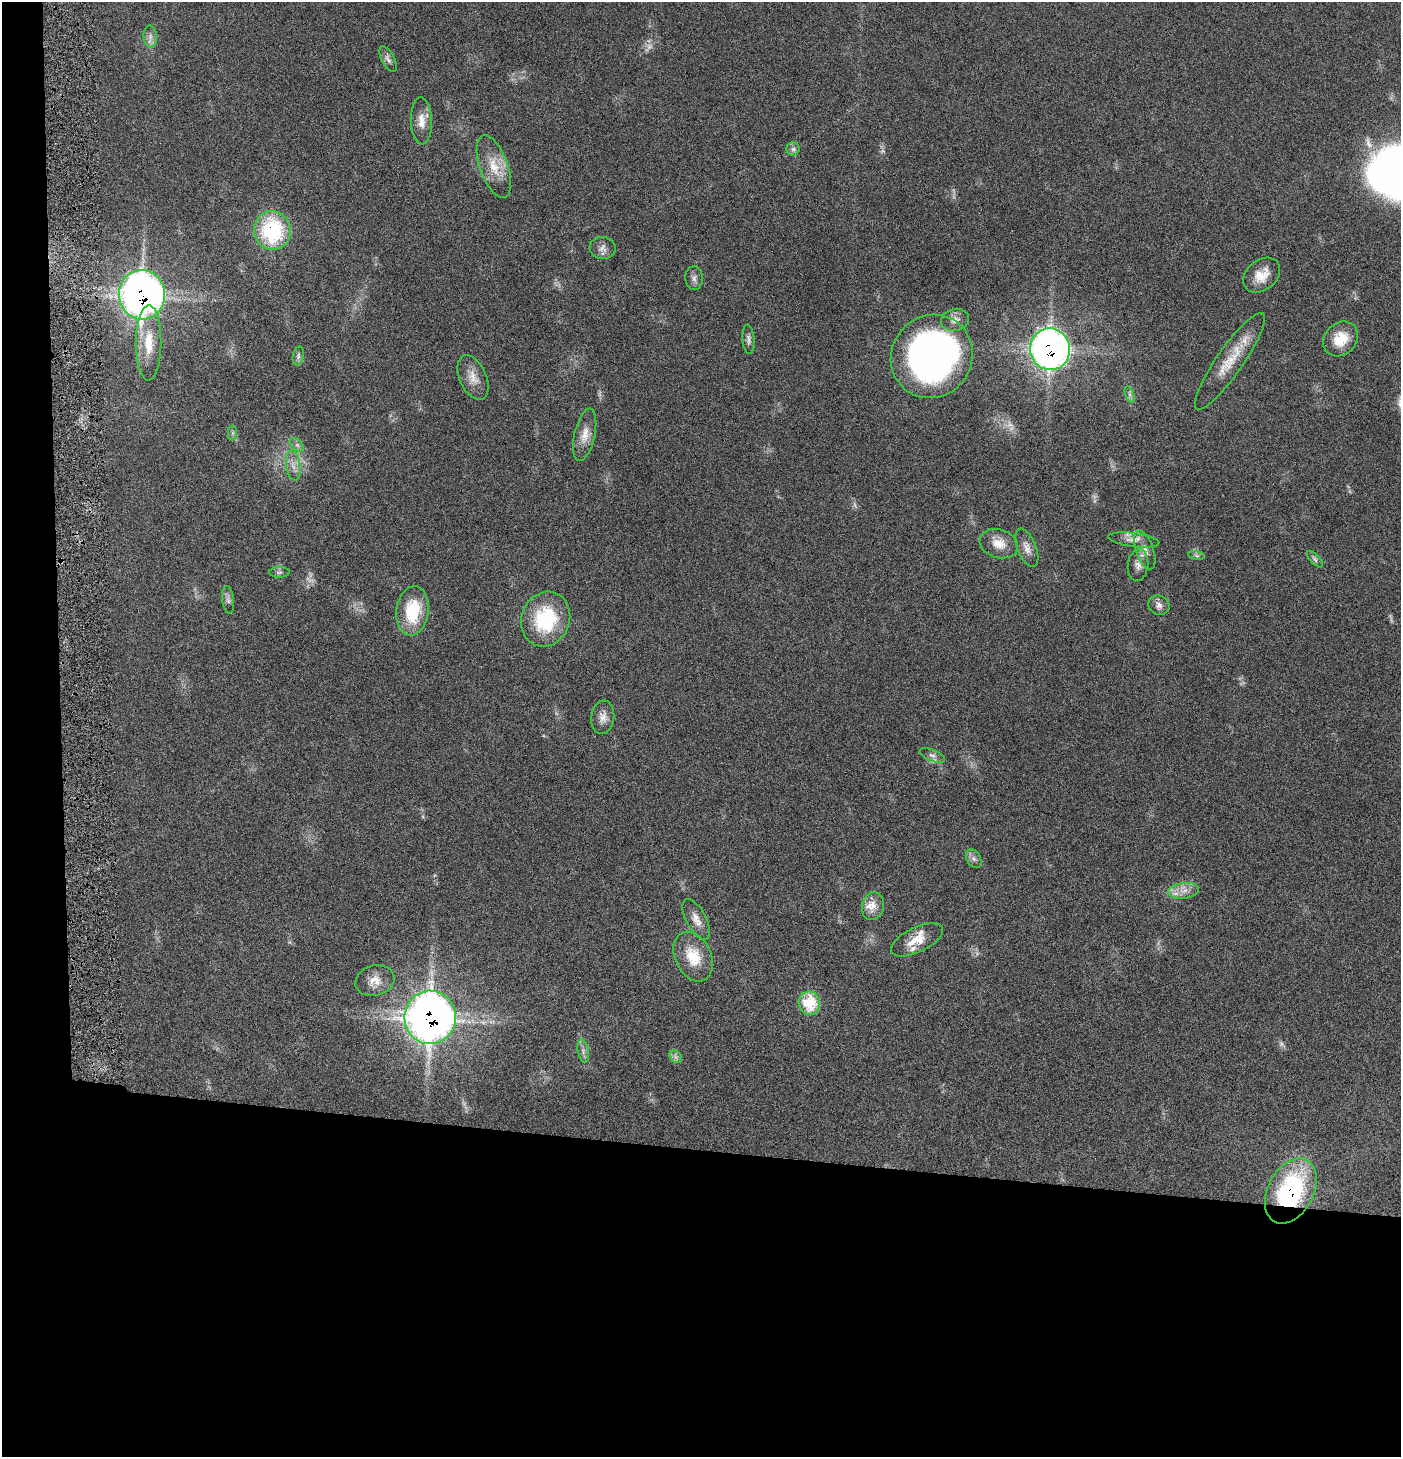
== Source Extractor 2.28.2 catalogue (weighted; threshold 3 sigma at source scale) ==
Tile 7 of 3 x 3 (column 1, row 3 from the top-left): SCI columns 148-1546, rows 3-1457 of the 4445 x 4372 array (HDU 1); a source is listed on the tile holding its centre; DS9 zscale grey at full resolution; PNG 1403 x 1459 px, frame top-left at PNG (2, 2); each listed source drawn as its Kron ellipse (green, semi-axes under 4 px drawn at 4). Shown black and unused: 24% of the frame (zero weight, under 4 of 8 exposures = <1% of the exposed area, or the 3 px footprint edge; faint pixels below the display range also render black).
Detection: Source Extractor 2.28.2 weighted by HDU 2 'WHT'; one run over the whole footprint, this tile lists its part. Background 0.0669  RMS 0.0041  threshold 0.017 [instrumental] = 3 sigma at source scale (4.09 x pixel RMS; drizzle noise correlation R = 1.36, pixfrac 0.8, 0.05/0.05 arcsec/px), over >= 5 px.
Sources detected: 59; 6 too faint to see at this stretch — neither listed nor drawn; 3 inside a brighter listed object's ellipse — not listed separately; the other 50 listed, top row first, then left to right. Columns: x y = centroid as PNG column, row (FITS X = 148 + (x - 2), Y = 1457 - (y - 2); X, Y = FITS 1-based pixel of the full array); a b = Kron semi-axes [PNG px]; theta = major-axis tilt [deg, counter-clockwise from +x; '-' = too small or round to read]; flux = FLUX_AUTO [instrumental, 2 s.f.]
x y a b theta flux
150 36 11 6 -86 1.9
388 59 14 6 -63 1.7
421 121 23 10 -88 4.8
793 149 6 6 - 1.1
494 167 33 14 -70 8.9
272 231 19 18 - 37
602 248 13 11 -8 2.4
1262 275 20 15 40 6.4
694 278 12 8 -87 1.7
142 295 25 23 -85 210
955 320 14 11 14 2.9
748 339 14 6 -85 1.5
1341 339 19 16 44 9.1
149 343 38 12 89 11
1050 349 21 20 - 200
298 356 9 5 78 1.1
932 356 42 40 55 170
1230 361 58 13 55 12
473 377 24 13 -66 5.2
1130 395 9 4 -71 1
233 433 7 4 89 0.84
585 435 27 10 77 4.9
297 445 8 5 -45 1.1
293 465 15 7 -82 2.9
1134 540 26 7 -7 3.3
999 544 20 14 -16 5.7
1027 548 20 9 -68 3.2
1145 550 20 9 -70 3.4
1197 555 8 4 -9 0.65
1315 559 10 4 -46 1.1
1138 565 16 10 84 2.7
279 572 10 5 0 0.99
228 600 14 6 -83 1.4
1159 605 11 9 -23 2
413 611 24 16 83 18
546 619 28 24 69 27
603 717 17 11 83 3.2
932 755 13 5 -23 1.7
974 859 10 7 -58 1.5
1184 891 15 7 6 3.5
873 906 14 10 75 4
696 919 22 10 -62 3.8
917 940 28 12 26 6.8
693 957 26 18 -64 11
375 981 20 15 16 5.1
809 1003 12 10 -80 14
430 1017 27 26 - 290
583 1051 12 5 -79 1.6
676 1057 7 5 -45 1.2
1291 1191 35 23 62 56
Overlapping masked pixels (flux is a lower limit): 5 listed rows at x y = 272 231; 142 295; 1050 349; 430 1017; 1291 1191